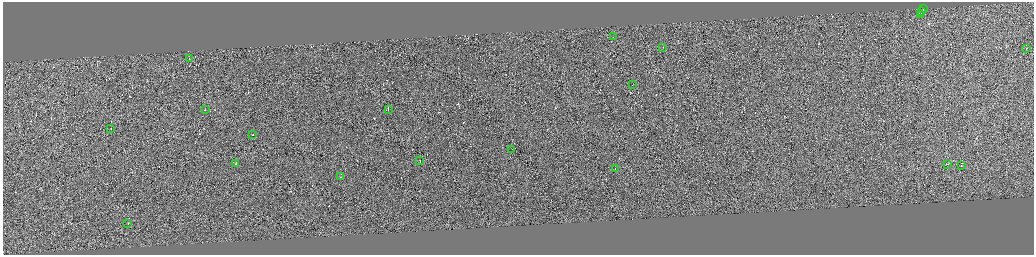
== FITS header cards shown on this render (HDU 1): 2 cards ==
NAXIS1  =                 4125
NAXIS2  =                 1009

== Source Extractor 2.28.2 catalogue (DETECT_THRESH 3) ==
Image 4125 x 1009 px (HDU 1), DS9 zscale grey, zoomed out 1/4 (1 PNG px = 4 x 4 image px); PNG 1036 x 257 px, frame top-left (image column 3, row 1007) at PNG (3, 2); each listed source drawn as its Kron ellipse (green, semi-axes under 4 px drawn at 4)
Background 0.601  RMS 3.9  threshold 11.6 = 3 sigma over >= 5 px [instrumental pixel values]
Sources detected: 320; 300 cannot appear on this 1/4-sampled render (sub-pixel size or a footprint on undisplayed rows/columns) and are neither listed nor drawn; the other 20 listed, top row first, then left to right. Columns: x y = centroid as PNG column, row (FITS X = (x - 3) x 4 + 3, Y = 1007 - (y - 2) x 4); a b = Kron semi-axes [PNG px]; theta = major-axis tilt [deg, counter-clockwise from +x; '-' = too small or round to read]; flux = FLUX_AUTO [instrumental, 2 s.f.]
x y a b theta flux
923 8 2 1 - 18000
922 11 3 1 - 25000
920 14 2 1 - 10000
613 36 2 1 - 14000
663 47 2 1 - 16000
1026 48 2 1 - 14000
189 58 2 1 - 11000
633 84 4 1 - 28000
205 109 2 1 - 11000
388 109 2 1 - 28000
111 128 2 1 - 8600
253 134 2 1 - 16000
512 149 2 1 - 20000
420 160 4 1 - 29000
236 163 2 1 - 3900
947 164 3 1 - 20000
961 165 2 1 - 30000
615 168 2 1 - 19000
340 176 2 1 - 11000
128 223 2 2 - 2700
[300 sub-pixel or undisplayed-footprint detections neither listed nor drawn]